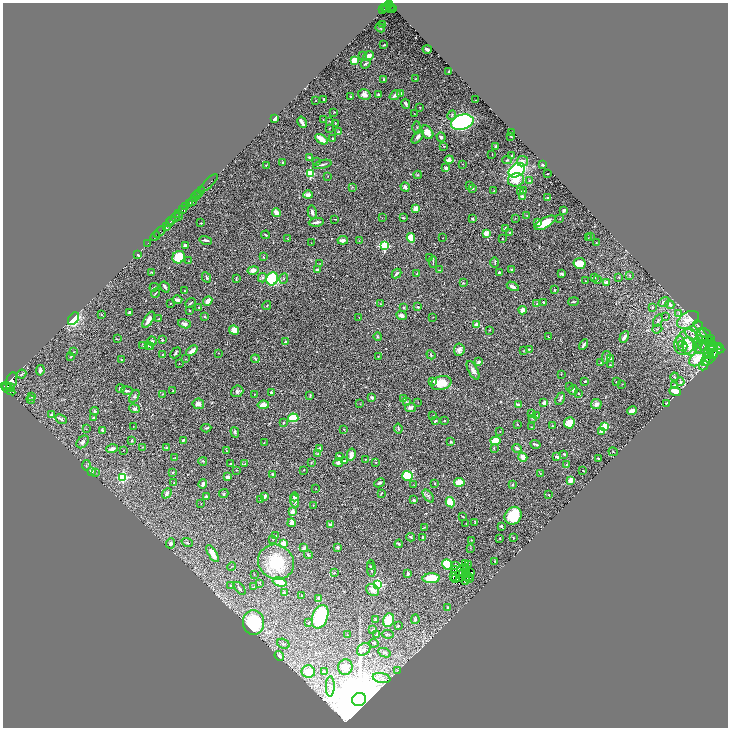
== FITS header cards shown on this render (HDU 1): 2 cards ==
NAXIS1  =                 1451
NAXIS2  =                 1451

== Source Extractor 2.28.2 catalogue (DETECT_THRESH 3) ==
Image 1451 x 1451 px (HDU 1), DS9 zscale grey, zoomed out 1/2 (1 PNG px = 2 x 2 image px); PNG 730 x 730 px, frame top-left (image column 2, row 1450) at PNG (3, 3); each listed source drawn as its Kron ellipse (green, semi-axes under 4 px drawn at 4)
Background 0.446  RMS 0.021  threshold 0.0642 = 3 sigma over >= 5 px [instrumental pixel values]
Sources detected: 510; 31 cannot appear on this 1/2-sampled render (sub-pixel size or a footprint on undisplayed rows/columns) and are neither listed nor drawn; the other 479 listed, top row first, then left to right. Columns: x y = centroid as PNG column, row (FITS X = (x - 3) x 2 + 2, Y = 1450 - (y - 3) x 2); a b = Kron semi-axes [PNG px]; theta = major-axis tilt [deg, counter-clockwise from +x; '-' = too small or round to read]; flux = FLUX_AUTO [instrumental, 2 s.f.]
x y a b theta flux
389 4 4 2 - 360
385 7 2 1 - 40
390 7 3 2 - 180
386 8 2 1 - 85
393 8 4 2 - 330
383 9 3 2 - 160
390 9 3 1 - 130
382 24 3 1 - 1.2
380 28 5 2 - 3
384 45 3 2 - 3.7
427 49 4 2 - 13
363 55 2 2 - 2.8
368 56 6 3 43 24
354 60 4 3 - 45
366 64 5 3 - 5.8
449 71 3 2 - 4.5
384 79 2 2 - 6
415 79 3 2 - 2.5
400 93 4 3 - 9
364 94 6 5 - 22
378 95 4 3 - 5.7
395 95 6 4 38 14
350 96 2 2 - 4.1
324 99 3 2 - 2.4
475 100 2 1 - 0.98
315 101 2 1 - 1.5
406 104 5 2 - 6.1
420 107 2 2 - 1.3
334 112 3 2 - 1.5
414 113 2 1 - 0.97
452 115 5 3 - 4.4
275 118 3 3 - 24
323 120 2 1 - 1.4
329 121 3 2 - 2
302 122 6 2 -60 24
462 122 11 7 16 1400
335 123 3 2 - 2.1
417 127 6 2 -89 3.6
330 128 3 2 - 1.8
339 132 3 3 - 3.3
427 132 7 5 -51 39
512 133 3 3 - 3.5
511 136 3 2 - 2.5
418 137 8 4 50 12
441 137 4 4 - 9.4
332 138 2 2 - 9.3
321 139 7 3 -33 47
444 146 3 2 - 1.7
496 146 2 2 - 9.2
492 154 2 2 - 1.5
512 156 4 3 - 3.6
310 158 4 2 - 7.7
449 160 4 4 - 17
507 160 4 3 - 3.8
317 161 3 2 - 3.3
522 161 5 5 - 16
283 163 3 2 - 6.3
322 164 9 2 15 8.2
463 164 2 1 - 1.6
543 164 2 2 - 8.1
266 165 3 1 - 2
446 168 3 3 - 8.7
517 170 9 6 35 600
310 173 3 3 - 250
547 174 2 1 - 2.5
418 175 4 2 - 3.2
328 176 2 2 - 1.8
516 180 8 6 11 45
529 180 3 3 - 3
209 183 12 1 45 99
469 186 3 2 - 8.6
352 187 3 2 - 1.9
405 187 5 3 - 12
473 188 3 3 - 3.2
201 191 2 2 - 230
494 191 2 2 - 3.2
523 191 3 2 - 2.3
521 192 3 3 - 7.2
199 194 3 1 - 630
308 195 5 3 - 25
197 196 3 1 - 240
523 197 4 2 - 12
194 198 3 2 - 380
547 198 3 3 - 5.5
192 201 2 1 - 620
190 203 4 3 - 2200
186 207 4 3 - 470
416 209 3 3 - 37
183 210 4 2 - 260
564 210 4 2 - 6.6
276 212 4 3 - 28
312 212 7 3 -78 8.8
178 214 2 2 - 170
527 215 3 2 - 1.8
176 217 5 2 - 260
178 217 3 1 - 140
382 218 2 1 - 1.1
403 218 3 2 - 4.2
515 218 2 1 - 1.1
334 219 4 1 - 1.7
472 219 2 2 - 4
560 219 2 2 - 2
172 221 4 2 - 310
316 222 8 2 6 11
538 222 4 3 - 17
169 223 2 2 - 360
201 223 2 2 - 2
545 223 11 5 29 72
166 227 4 2 - 1700
505 228 3 2 - 4
160 232 7 2 43 77
510 232 2 2 - 3.8
486 233 4 3 - 31
265 235 4 2 - 4.6
155 236 5 1 - 48
591 237 2 2 - 1.5
411 238 5 3 - 68
443 238 2 1 - 1.6
588 238 2 2 - 1.6
288 239 3 2 - 1.7
502 239 2 2 - 2.1
206 240 6 2 -13 8.4
343 240 5 3 - 17
359 241 3 2 - 1.3
148 243 2 1 - 24
311 243 2 1 - 1.2
596 243 2 2 - 1.5
185 245 3 2 - 6
384 246 3 3 - 350
138 255 3 2 - 5.8
179 257 6 6 - 110
263 257 4 2 - 2.5
429 257 2 1 - 1.3
189 261 3 2 - 1.4
433 262 6 2 89 3.7
495 262 5 2 - 3.4
320 263 2 2 - 1.3
580 263 6 5 - 65
253 270 5 4 - 24
317 270 3 2 - 8.9
439 270 3 2 - 1.3
511 270 3 2 - 4.5
152 272 3 2 - 1.7
499 272 4 3 - 6.6
397 273 5 2 - 6
417 274 3 2 - 2.1
561 274 4 3 - 7.5
629 275 4 2 - 2.3
619 277 3 3 - 2.7
206 278 5 3 - 4.3
262 278 5 4 - 8
595 278 3 2 - 2.4
236 279 4 2 - 3.2
272 279 6 5 - 260
284 279 5 2 - 4.1
597 280 4 2 - 5.7
585 281 2 1 - 1.2
607 282 4 3 - 18
463 283 4 3 - 3.6
513 286 6 3 -29 15
154 287 5 2 - 2.8
165 287 6 2 -56 7.5
554 290 2 2 - 2.7
184 291 3 2 - 1.9
155 293 5 2 - 3.3
177 300 5 3 - 11
208 301 5 3 - 28
544 302 3 3 - 3.9
573 302 5 3 - 4.8
664 302 6 4 31 8.8
190 303 5 2 - 4.9
170 304 3 2 - 1.9
380 304 2 2 - 1.7
537 304 3 3 - 2.4
670 304 5 4 - 18
267 305 5 2 - 3
199 307 3 2 - 2.8
418 307 3 2 - 5
652 307 3 3 - 4.7
404 308 3 3 - 5.2
190 310 3 3 - 2.8
523 310 4 4 - 23
129 312 3 2 - 5
101 314 3 3 - 2.7
679 314 4 2 - 4.4
401 315 5 3 - 19
205 317 3 2 - 3.8
359 317 2 2 - 1.7
433 317 2 1 - 1.8
665 317 2 1 - 1.2
73 319 7 4 54 160
159 319 3 2 - 2.7
148 320 9 4 57 30
658 320 7 4 58 8.2
688 320 12 7 31 48
184 324 6 4 -20 12
477 325 2 2 - 44
698 325 5 3 - 6.3
657 329 5 2 - 2.4
234 330 5 4 - 28
490 330 3 2 - 2.4
705 333 6 3 -25 6.7
693 336 9 4 -44 19
703 336 8 3 -62 10
378 337 4 3 - 4
548 337 3 2 - 3.4
624 337 6 3 60 20
711 338 3 1 - 2.5
117 339 2 1 - 1.9
162 340 3 3 - 6.1
152 341 5 3 - 5.7
680 341 5 4 - 8
699 341 6 4 82 11
286 342 3 2 - 15
686 342 14 10 55 74
710 342 5 3 - 2.2
143 345 2 2 - 2
148 345 3 3 - 4
584 345 5 2 - 8
707 345 9 5 5 16
683 346 5 5 - 14
698 346 8 4 -86 18
713 346 4 2 - 2.8
151 347 3 3 - 3.5
689 347 9 7 -66 45
719 347 2 2 - 25
529 349 4 2 - 2.4
720 349 4 2 - 210
459 350 6 5 - 16
192 351 6 3 40 19
523 351 3 2 - 1.9
709 351 8 5 77 16
713 351 7 5 86 9.2
73 352 3 2 - 1.6
175 353 6 2 47 4.8
219 353 2 1 - 1.3
714 354 3 1 - 1.7
163 355 2 1 - 1.3
431 355 5 3 - 3.7
71 356 3 2 - 2.3
378 356 2 1 - 1.7
606 357 6 3 77 6.4
611 358 4 3 - 3.2
711 358 9 3 49 4.2
185 359 2 2 - 1.2
255 359 4 2 - 3.7
697 359 8 6 45 72
706 359 7 3 65 9.4
122 360 3 2 - 3
478 362 3 2 - 9
179 363 2 1 - 1.1
601 363 4 2 - 4.6
610 365 3 2 - 3.1
704 366 5 2 - 3.2
40 370 5 3 - 12
473 370 10 4 -61 14
22 374 5 3 - 4.5
561 374 2 2 - 2.5
674 377 4 3 - 4.2
11 381 9 5 71 6100
433 381 4 3 - 13
585 381 3 2 - 3.8
616 382 2 2 - 1.4
680 382 4 2 - 6
441 383 10 7 13 66
622 384 2 2 - 1.3
6 386 4 2 - 1800
674 386 3 2 - 5.3
569 387 2 2 - 1.5
11 388 4 2 - 1400
8 389 8 2 -38 3200
120 389 4 3 - 9.8
573 390 5 4 - 9.2
127 391 6 3 -6 6.8
173 391 2 1 - 1.9
237 391 6 5 - 13
675 391 6 4 -21 38
271 392 3 3 - 6.9
579 393 3 3 - 3.2
162 394 3 2 - 2.2
254 394 2 1 - 1.3
310 395 3 1 - 3
134 396 7 4 60 5.9
32 397 3 2 - 3
372 397 4 3 - 6.8
404 398 3 2 - 5.1
31 399 4 3 - 4.5
560 399 6 2 65 6.6
406 402 4 3 - 4.5
418 402 2 1 - 1.3
544 403 3 3 - 24
666 403 3 1 - 1.7
198 404 6 5 - 16
360 404 3 2 - 1.5
596 404 5 5 - 14
263 405 6 3 8 42
518 405 3 2 - 13
410 408 5 4 - 11
134 409 5 4 - 9.7
95 411 4 3 - 7
632 411 5 3 - 21
532 413 3 2 - 3.8
52 414 4 3 - 6.7
537 415 2 1 - 1.6
433 416 2 2 - 2.2
93 418 3 3 - 7.2
293 418 5 4 - 130
532 418 4 3 - 3.5
61 419 6 2 -28 6.9
435 421 3 1 - 2.8
444 421 3 2 - 2.7
283 423 2 2 - 4
569 423 5 5 - 44
517 424 2 2 - 2.7
133 426 3 2 - 1.5
552 426 3 2 - 2.6
605 426 3 3 - 140
532 427 4 2 - 2.4
206 428 5 2 - 3.7
86 429 3 2 - 1.7
344 429 2 2 - 1.7
398 429 5 2 - 3.2
102 430 3 2 - 7.5
500 431 2 2 - 1.4
601 431 2 2 - 46
235 432 5 3 - 6.2
132 440 3 2 - 4
183 440 2 2 - 5.7
495 441 5 4 - 66
83 442 7 5 45 11
451 442 3 3 - 4
264 443 2 2 - 1.2
536 444 5 2 - 7.5
142 447 3 2 - 1.7
166 448 3 3 - 2.8
494 448 3 3 - 2.5
517 448 5 3 - 8.1
112 449 6 3 16 17
319 449 4 2 - 11
123 450 2 2 - 1.3
226 451 3 2 - 1.3
613 452 5 2 - 1.9
318 454 4 3 - 4.7
351 454 6 3 78 20
564 454 3 3 - 4.8
339 456 4 3 - 5.9
523 457 5 3 - 26
557 457 4 3 - 11
175 458 3 2 - 1.5
598 458 2 2 - 6.3
365 459 3 2 - 1.9
203 461 4 2 - 2.6
344 461 3 2 - 4.5
338 462 5 4 - 13
376 462 2 1 - 1.5
311 463 3 2 - 2.4
230 464 3 2 - 2.5
244 464 3 2 - 3.2
567 464 2 2 - 2
86 465 5 1 - 2.4
236 470 3 2 - 2.7
303 470 3 2 - 1.5
91 471 3 3 - 10
583 471 2 1 - 1.7
173 472 2 2 - 3.1
95 473 3 2 - 1.4
541 473 3 2 - 1.8
273 475 3 3 - 12
407 476 5 5 - 170
123 477 3 3 - 390
228 477 4 3 - 15
571 480 4 4 - 27
459 482 5 4 - 50
174 483 3 2 - 1.8
379 483 5 3 - 5.8
203 484 5 3 - 13
435 484 3 2 - 2.2
512 484 3 2 - 4.7
414 485 2 1 - 1.1
316 489 2 1 - 1.2
167 493 6 3 47 9.8
381 493 3 2 - 3.6
224 494 5 4 - 4.9
549 495 2 2 - 1.8
265 496 4 2 - 12
428 496 7 3 -52 7.8
206 497 3 3 - 11
295 497 4 4 - 11
261 500 3 2 - 2.4
414 500 3 2 - 6.1
295 501 7 4 -78 9.2
450 502 5 4 - 78
201 504 2 2 - 1.3
313 505 2 1 - 1.2
293 512 4 4 - 22
463 516 3 2 - 2.1
513 516 9 8 - 120
475 522 3 2 - 2.9
292 523 4 3 - 24
466 523 2 1 - 2
330 525 3 3 - 16
501 526 3 2 - 6.8
424 527 4 2 - 2.5
276 536 3 3 - 2.5
411 537 4 2 - 5
423 537 4 3 - 7.7
500 538 3 2 - 2.4
513 538 3 2 - 3.3
273 539 2 2 - 1.8
471 540 3 2 - 2.2
171 543 5 4 - 11
187 543 6 2 -19 3.7
284 543 3 2 - 48
399 544 4 3 - 4.3
337 547 3 3 - 11
304 548 3 2 - 16
470 548 3 2 - 1.9
213 554 9 3 -57 56
308 555 4 2 - 3.8
495 561 2 2 - 3.7
276 562 18 17 - 180
466 563 2 1 - 0.46
447 564 5 4 - 160
456 565 2 1 - 2.6
468 565 2 1 - 6
370 566 3 2 - 3
232 567 4 2 - 2
465 567 2 1 - 1.3
371 568 8 3 -86 6.6
467 569 2 1 - 1.5
454 570 3 1 - 0.85
334 573 3 2 - 1.9
408 573 4 3 - 4.6
462 573 2 1 - 2.2
465 573 3 1 - 0.22
471 573 3 1 - 0.55
254 574 2 2 - 1.4
453 576 2 1 - 0.5
468 577 2 1 - 0.98
431 578 8 5 3 140
456 578 2 1 - 0.4
467 578 2 1 - 1.8
470 578 2 1 - 1
459 579 2 1 - 1.1
466 580 3 1 - 3.8
280 582 7 4 -16 50
260 583 3 2 - 1.9
377 584 3 3 - 530
230 585 3 2 - 2.4
253 587 3 2 - 2.1
240 588 7 3 -50 7.1
373 590 7 5 -38 27
284 592 4 2 - 4.8
302 596 2 2 - 5
319 598 3 3 - 12
448 607 4 3 - 6.2
320 617 12 7 68 320
415 619 5 3 - 4.8
375 620 3 2 - 5.2
388 620 7 5 69 82
253 622 12 10 -86 280
309 623 3 3 - 4.9
398 626 3 2 - 2.7
373 630 3 3 - 3.9
377 634 3 2 - 2.3
388 634 6 3 -8 4.2
347 635 2 1 - 1.2
374 643 5 3 - 5.2
283 644 6 5 - 7.1
364 649 7 5 36 15
384 653 6 4 -25 9.9
279 656 5 3 - 7.1
345 667 8 7 - 46
397 670 4 1 - 1.9
308 671 7 6 - 77
324 671 4 3 - 8.7
381 678 9 5 -12 21
330 686 10 4 89 17
359 700 7 6 - 86000
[31 sub-pixel or undisplayed-footprint detections neither listed nor drawn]